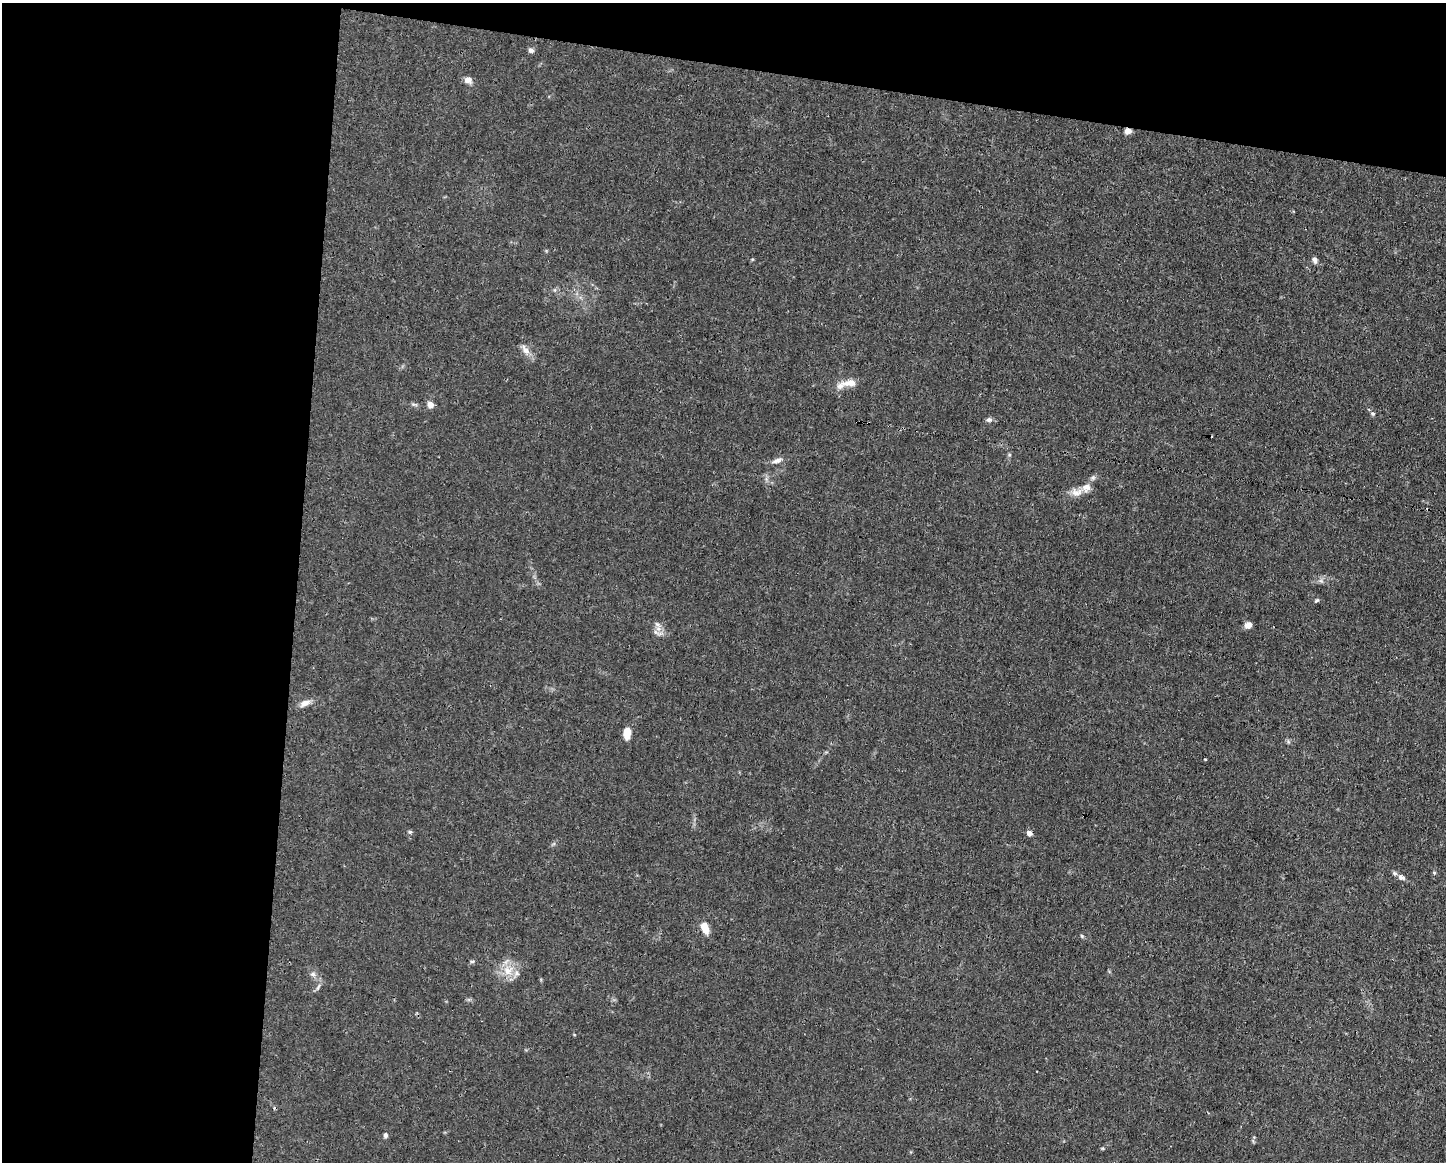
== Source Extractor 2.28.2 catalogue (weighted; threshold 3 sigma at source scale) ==
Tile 1 of 3 x 4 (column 1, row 1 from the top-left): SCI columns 112-1555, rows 3479-4638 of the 4666 x 4638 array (HDU 1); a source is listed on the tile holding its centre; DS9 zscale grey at full resolution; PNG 1448 x 1164 px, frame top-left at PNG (2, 3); no overlay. Shown black and unused: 26% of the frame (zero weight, under 3 of 4 exposures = <1% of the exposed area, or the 3 px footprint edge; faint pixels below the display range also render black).
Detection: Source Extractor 2.28.2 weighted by HDU 2 'WHT'; one run over the whole footprint, this tile lists its part. Background 0.0165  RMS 0.0025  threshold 0.0113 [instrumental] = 3 sigma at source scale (4.5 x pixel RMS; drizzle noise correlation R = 1.50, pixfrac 1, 0.05/0.05 arcsec/px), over >= 5 px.
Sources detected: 37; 3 cosmic-ray / hot-pixel residue — not listed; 4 inside a brighter listed object's ellipse — not listed separately; the other 30 listed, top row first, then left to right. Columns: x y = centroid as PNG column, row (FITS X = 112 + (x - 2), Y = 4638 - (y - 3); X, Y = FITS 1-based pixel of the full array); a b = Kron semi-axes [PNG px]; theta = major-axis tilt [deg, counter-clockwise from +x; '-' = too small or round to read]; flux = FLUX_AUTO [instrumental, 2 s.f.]
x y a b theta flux
531 50 7 6 - 0.76
468 80 8 7 - 1.6
1128 131 8 6 13 1.2
1314 260 7 6 - 0.96
525 350 15 8 -55 1.7
850 383 22 9 2 2.7
430 405 7 6 - 1.5
1373 413 7 5 -19 0.49
989 420 7 6 - 0.75
1009 455 6 3 18 0.3
777 461 13 6 17 1.2
1077 492 17 10 6 2.3
1321 581 7 4 -18 0.54
1317 600 6 5 - 0.38
1248 625 8 6 34 1.6
656 632 8 6 -42 0.92
305 703 15 7 27 1.6
627 733 12 7 87 3
1205 759 3 3 - 0.18
410 832 5 5 - 0.36
1029 833 6 6 - 1.2
1434 873 4 4 - 0.29
1401 877 9 6 -27 0.98
705 928 13 7 -66 3
1082 936 5 5 - 0.34
472 961 6 4 1 0.36
508 970 15 14 - 4.1
313 974 7 6 - 0.72
318 987 10 4 60 0.58
385 1135 7 5 77 0.57
Overlapping masked pixels (flux is a lower limit): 1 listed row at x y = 1128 131